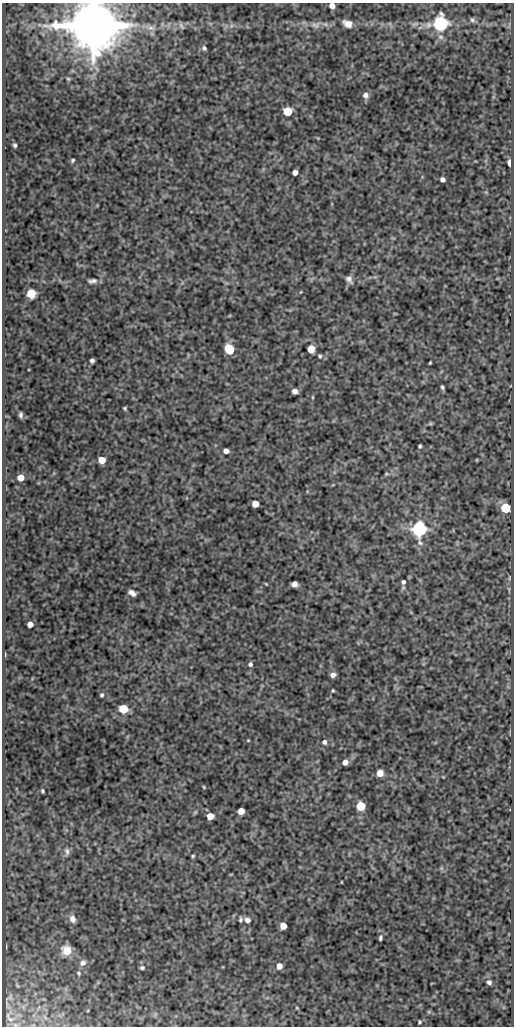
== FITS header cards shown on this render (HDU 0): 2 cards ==
NAXIS1  =                  512
NAXIS2  =                 1024

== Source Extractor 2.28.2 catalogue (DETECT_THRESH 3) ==
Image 512 x 1024 px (HDU 0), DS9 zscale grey, 1 PNG px = 1 image px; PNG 516 x 1028 px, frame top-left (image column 1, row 1024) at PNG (2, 3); no overlay
Background 83.9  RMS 0.53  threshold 1.6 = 3 sigma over >= 5 px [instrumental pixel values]
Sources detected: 80; all 80 listed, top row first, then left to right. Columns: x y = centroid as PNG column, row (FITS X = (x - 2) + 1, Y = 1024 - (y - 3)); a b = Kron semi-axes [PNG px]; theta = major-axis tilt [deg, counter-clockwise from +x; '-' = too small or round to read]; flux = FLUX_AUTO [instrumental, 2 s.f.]
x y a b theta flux
332 6 5 5 - 250
472 20 7 6 - 79
347 24 9 6 -26 260
441 24 6 6 - 12000
93 25 12 12 - 330000
316 25 16 9 10 240
428 25 10 7 60 170
181 26 9 4 -52 62
231 26 7 4 71 66
151 28 10 5 0 130
204 48 5 4 - 71
97 69 7 4 -71 68
68 79 6 5 - 50
366 95 7 7 - 160
287 111 6 5 - 1400
15 145 4 3 - 73
73 160 4 3 - 55
510 163 5 3 - 420
295 172 5 4 - 200
442 179 5 4 - 130
349 279 10 6 -58 150
92 281 12 6 7 140
31 294 6 5 - 1800
229 349 7 5 -57 1700
311 349 5 5 - 920
320 356 6 5 - 60
92 360 4 4 - 94
430 363 3 2 - 37
442 387 4 3 - 62
295 391 5 4 - 210
312 397 5 3 - 32
125 408 3 3 - 48
21 415 6 4 -84 92
430 423 6 5 - 44
420 446 4 3 - 54
226 451 5 4 - 190
102 460 5 5 - 650
477 460 4 2 - 28
386 474 6 4 12 48
21 477 5 5 - 510
255 504 5 5 - 520
506 508 6 5 - 2300
419 529 6 6 - 16000
509 578 7 3 89 42
403 582 6 5 - 90
266 584 4 3 - 29
294 584 5 5 - 260
132 593 7 5 -32 180
30 624 5 5 - 280
5 654 5 3 - 36
250 664 5 4 - 100
333 675 5 5 - 150
333 691 3 3 - 39
102 695 5 5 - 63
123 709 6 5 - 1500
248 740 4 3 - 29
324 742 6 6 - 120
345 762 5 5 - 250
380 773 5 5 - 440
204 787 4 3 - 36
43 791 4 3 - 51
361 806 6 5 - 1800
241 811 5 5 - 480
210 816 5 5 - 500
67 852 10 6 -88 110
193 856 4 3 - 44
341 882 3 2 - 25
72 919 9 7 -65 220
240 919 6 4 74 68
247 920 7 6 - 150
283 926 5 5 - 530
380 938 5 3 - 70
66 950 10 10 - 490
83 963 9 7 32 150
279 966 5 5 - 310
142 968 5 4 - 62
79 973 5 3 - 47
489 982 5 4 - 100
297 1008 4 3 - 31
419 1022 3 3 - 45
At the frame edge (FLAGS 8, measured only in part): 2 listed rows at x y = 332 6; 93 25

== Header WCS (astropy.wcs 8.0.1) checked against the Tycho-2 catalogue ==
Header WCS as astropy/WCSLIB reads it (CRVAL/CRPIX/CD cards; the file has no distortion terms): RA---SIN/DEC--SIN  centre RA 14:02:31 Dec +54:32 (210.63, +54.53 deg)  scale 1 arcsec/px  FOV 8.5' x 17.1'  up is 0 deg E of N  parity normal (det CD < 0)
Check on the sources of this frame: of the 60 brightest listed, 3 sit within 1.5 arcsec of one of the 5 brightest Tycho-2 stars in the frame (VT <= 11.99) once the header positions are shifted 0.46 arcsec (0.40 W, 0.22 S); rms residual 0.48 arcsec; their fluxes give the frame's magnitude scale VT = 21.96 - 2.5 log10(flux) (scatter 0.08 mag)
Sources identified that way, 3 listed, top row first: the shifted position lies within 1.5 arcsec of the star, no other Tycho-2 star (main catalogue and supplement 1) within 3.0 arcsec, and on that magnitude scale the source's flux lands within +1.5 / -3 mag of the star's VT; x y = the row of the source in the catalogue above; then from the Tycho-2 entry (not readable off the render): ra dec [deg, ICRS J2000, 3 dp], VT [Tycho-2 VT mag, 2 dp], TYC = Tycho-2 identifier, HIP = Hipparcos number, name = IAU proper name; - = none
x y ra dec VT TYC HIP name
441 24 210.541 +54.667 11.77 3852-201-1 - -
93 25 210.708 +54.666 8.09 3852-267-1 68621 -
419 529 210.552 +54.526 11.90 3852-519-1 - -